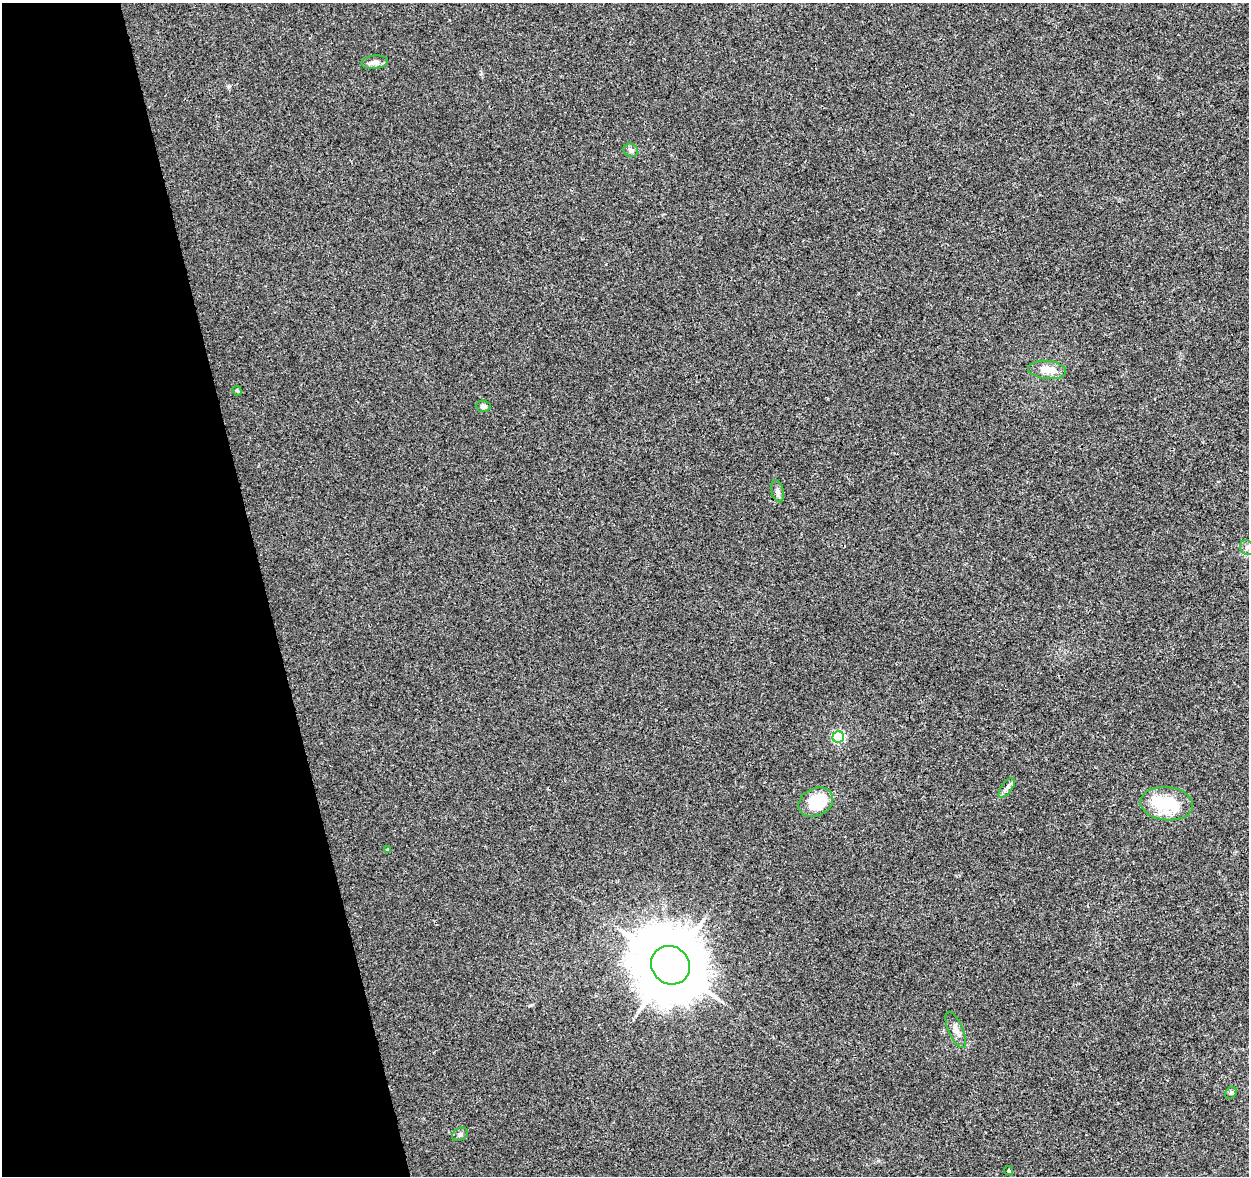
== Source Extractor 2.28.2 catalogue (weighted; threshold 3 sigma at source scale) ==
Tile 5 of 4 x 4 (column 1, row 2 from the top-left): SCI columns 58-1304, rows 2446-3619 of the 5100 x 4843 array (HDU 1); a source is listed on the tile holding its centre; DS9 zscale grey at full resolution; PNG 1251 x 1178 px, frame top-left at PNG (2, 3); each listed source drawn as its Kron ellipse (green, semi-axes under 4 px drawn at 4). Shown black and unused: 21% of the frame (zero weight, under 3 of 4 exposures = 5% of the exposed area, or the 3 px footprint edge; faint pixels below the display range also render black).
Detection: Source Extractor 2.28.2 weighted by HDU 2 'WHT'; one run over the whole footprint, this tile lists its part. Background 0.0053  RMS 0.0027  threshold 0.012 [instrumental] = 3 sigma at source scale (4.5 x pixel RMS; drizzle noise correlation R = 1.50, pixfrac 1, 0.0396/0.0396 arcsec/px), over >= 5 px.
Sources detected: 18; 1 inside a brighter object's white glare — neither listed nor drawn; the other 17 listed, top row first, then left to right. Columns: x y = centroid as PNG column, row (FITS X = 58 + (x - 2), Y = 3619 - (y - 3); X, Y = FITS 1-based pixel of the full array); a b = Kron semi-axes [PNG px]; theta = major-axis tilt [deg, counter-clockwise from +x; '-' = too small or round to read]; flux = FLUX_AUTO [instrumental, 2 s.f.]
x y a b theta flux
374 62 13 6 7 1.4
631 150 7 6 - 0.86
1047 370 19 9 -6 3.5
237 391 5 4 - 0.35
483 406 7 6 - 1
777 491 11 6 -76 0.96
1247 548 8 6 -63 0.84
838 737 6 5 - 29
1007 788 11 5 52 1
816 802 18 13 26 10
1167 804 26 16 -6 14
388 850 4 3 - 0.68
670 965 20 18 -41 2200
956 1030 19 7 -66 1.8
1231 1093 6 5 - 0.42
460 1134 8 6 29 0.7
1009 1171 4 4 - 0.35
Overlapping masked pixels (flux is a lower limit): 1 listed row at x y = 670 965
Unlisted compact peaks at least as high as the median listed source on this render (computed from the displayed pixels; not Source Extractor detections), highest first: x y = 229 86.